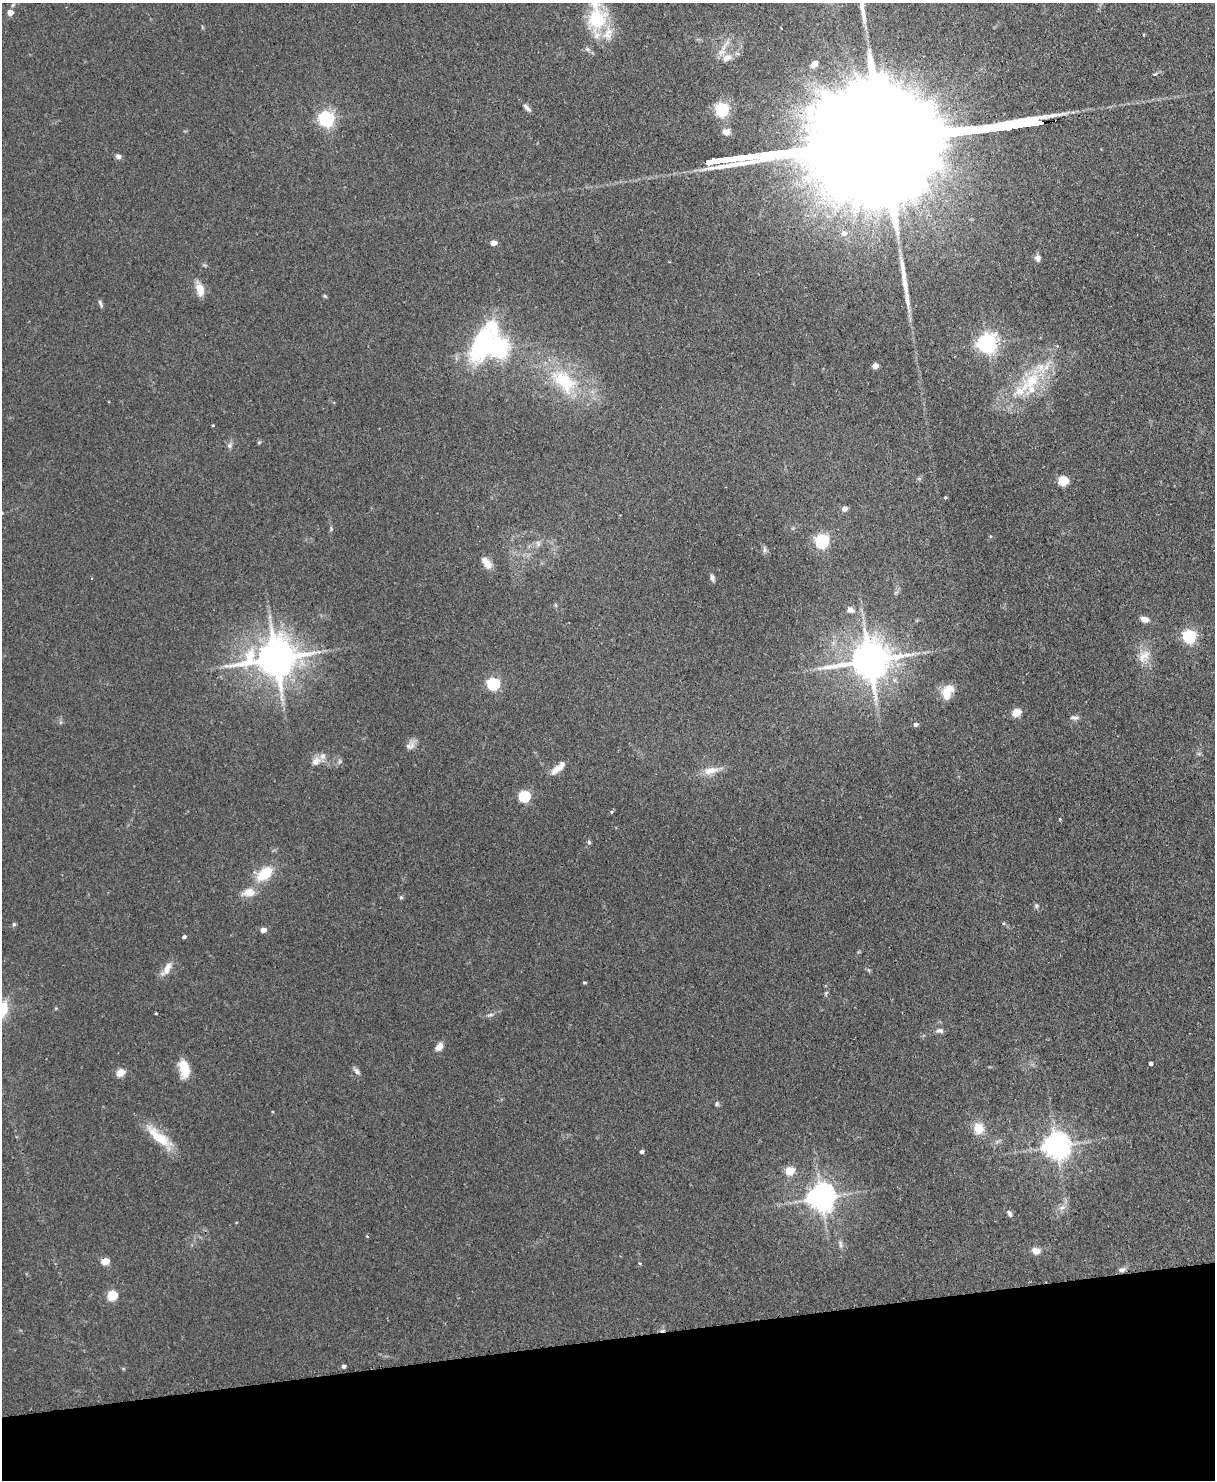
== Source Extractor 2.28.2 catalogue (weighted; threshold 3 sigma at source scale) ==
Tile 10 of 4 x 3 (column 2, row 3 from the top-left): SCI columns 1270-2482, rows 153-1630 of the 4965 x 4852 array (HDU 1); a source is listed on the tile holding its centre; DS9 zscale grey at full resolution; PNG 1217 x 1482 px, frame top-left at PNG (2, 3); no overlay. Shown black and unused: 10% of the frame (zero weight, under 2 of 3 exposures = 3% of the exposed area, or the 3 px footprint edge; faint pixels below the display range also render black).
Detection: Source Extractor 2.28.2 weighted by HDU 2 'WHT'; one run over the whole footprint, this tile lists its part. Background 0.144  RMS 0.0069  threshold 0.0309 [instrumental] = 3 sigma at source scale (4.5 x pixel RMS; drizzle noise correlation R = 1.50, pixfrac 1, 0.05/0.05 arcsec/px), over >= 5 px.
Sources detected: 106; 1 inside a brighter object's white glare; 2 cosmic-ray / hot-pixel residue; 3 long thin detections or spike segments (spike, bleed or trail) — not listed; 6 inside a brighter listed object's ellipse — not listed separately; the other 94 listed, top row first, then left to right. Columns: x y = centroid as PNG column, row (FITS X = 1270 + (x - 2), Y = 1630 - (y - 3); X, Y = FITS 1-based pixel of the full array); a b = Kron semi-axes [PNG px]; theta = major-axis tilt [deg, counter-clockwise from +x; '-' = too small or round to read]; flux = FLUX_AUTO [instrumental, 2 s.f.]
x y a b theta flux
13 5 6 5 - 1
10 12 5 4 - 7.8
596 19 30 26 56 34
781 28 3 2 - 0.6
726 43 14 3 53 2.4
587 49 6 5 - 1.4
727 58 16 9 32 5.8
814 64 9 6 42 4.6
526 107 12 5 -50 2.5
722 109 6 6 - 130
326 119 6 6 - 200
726 132 9 8 - 4.4
118 156 7 6 - 2.2
844 233 6 6 - 3.5
493 243 5 4 - 6.4
1038 258 8 7 - 2.3
200 289 17 9 -76 7.6
325 296 6 4 -44 0.77
907 297 37 7 -80 9.2
100 303 11 4 -66 1.5
987 343 7 6 - 390
1057 346 4 4 - 0.81
497 348 20 14 -15 410
875 366 5 4 - 7.3
564 381 46 26 -44 48
1031 381 39 20 40 37
213 425 4 3 - 0.64
259 442 6 3 19 0.73
230 445 8 7 - 2
919 479 6 4 -1 1
1063 481 5 5 - 38
945 497 4 3 - 0.7
844 509 5 5 - 4.8
2 513 3 3 - 0.63
331 529 7 3 -85 0.9
822 541 6 6 - 150
538 544 10 5 -64 1.8
764 550 9 4 90 1.6
487 563 16 9 -56 6.1
712 578 8 5 -66 2
850 610 11 8 -7 3.2
1144 619 10 6 -14 4.2
1189 636 6 6 - 130
1144 656 20 13 46 8.9
276 658 15 11 8 2200
869 660 14 10 10 2200
493 684 6 5 - 100
947 691 19 12 66 10
1017 712 5 5 - 24
1074 717 11 5 -3 2.1
916 724 5 5 - 2.3
410 745 14 10 28 3.9
316 761 12 9 43 4.8
340 761 7 4 71 1.2
556 769 18 8 38 6.4
711 770 22 9 11 8.2
524 796 6 5 - 69
611 812 5 4 - 1.1
1060 819 3 3 - 0.88
589 842 6 4 -70 1.1
264 874 18 11 40 20
249 892 17 11 3 7.6
401 897 5 5 - 0.95
1036 906 6 5 - 1.3
14 924 5 5 - 0.99
263 930 5 4 - 5.7
184 937 5 4 - 1.4
166 969 22 8 57 6.2
584 982 4 3 - 0.77
826 993 7 4 45 0.96
156 1013 4 2 - 0.55
490 1015 9 5 14 1.8
939 1031 11 6 0 2.5
439 1047 9 6 50 5.7
1151 1063 4 4 - 1.5
184 1069 17 9 -80 16
357 1071 11 6 -48 2.2
120 1072 5 5 - 19
717 1104 7 4 -84 1.1
979 1128 13 11 -77 11
159 1137 43 12 -42 19
1056 1146 8 8 - 790
642 1151 4 4 - 1.8
789 1171 5 5 - 23
821 1197 8 8 - 890
1062 1208 10 5 18 2.6
1009 1213 9 5 -62 2
367 1236 3 3 - 0.88
840 1244 13 5 -74 2.4
1036 1251 11 8 -9 4.4
105 1261 6 5 - 8.4
1122 1270 10 6 12 2.5
112 1295 5 5 - 41
344 1366 5 5 - 1.7
Isophote crosses this tile's border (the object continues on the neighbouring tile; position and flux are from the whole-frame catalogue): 1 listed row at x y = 2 513